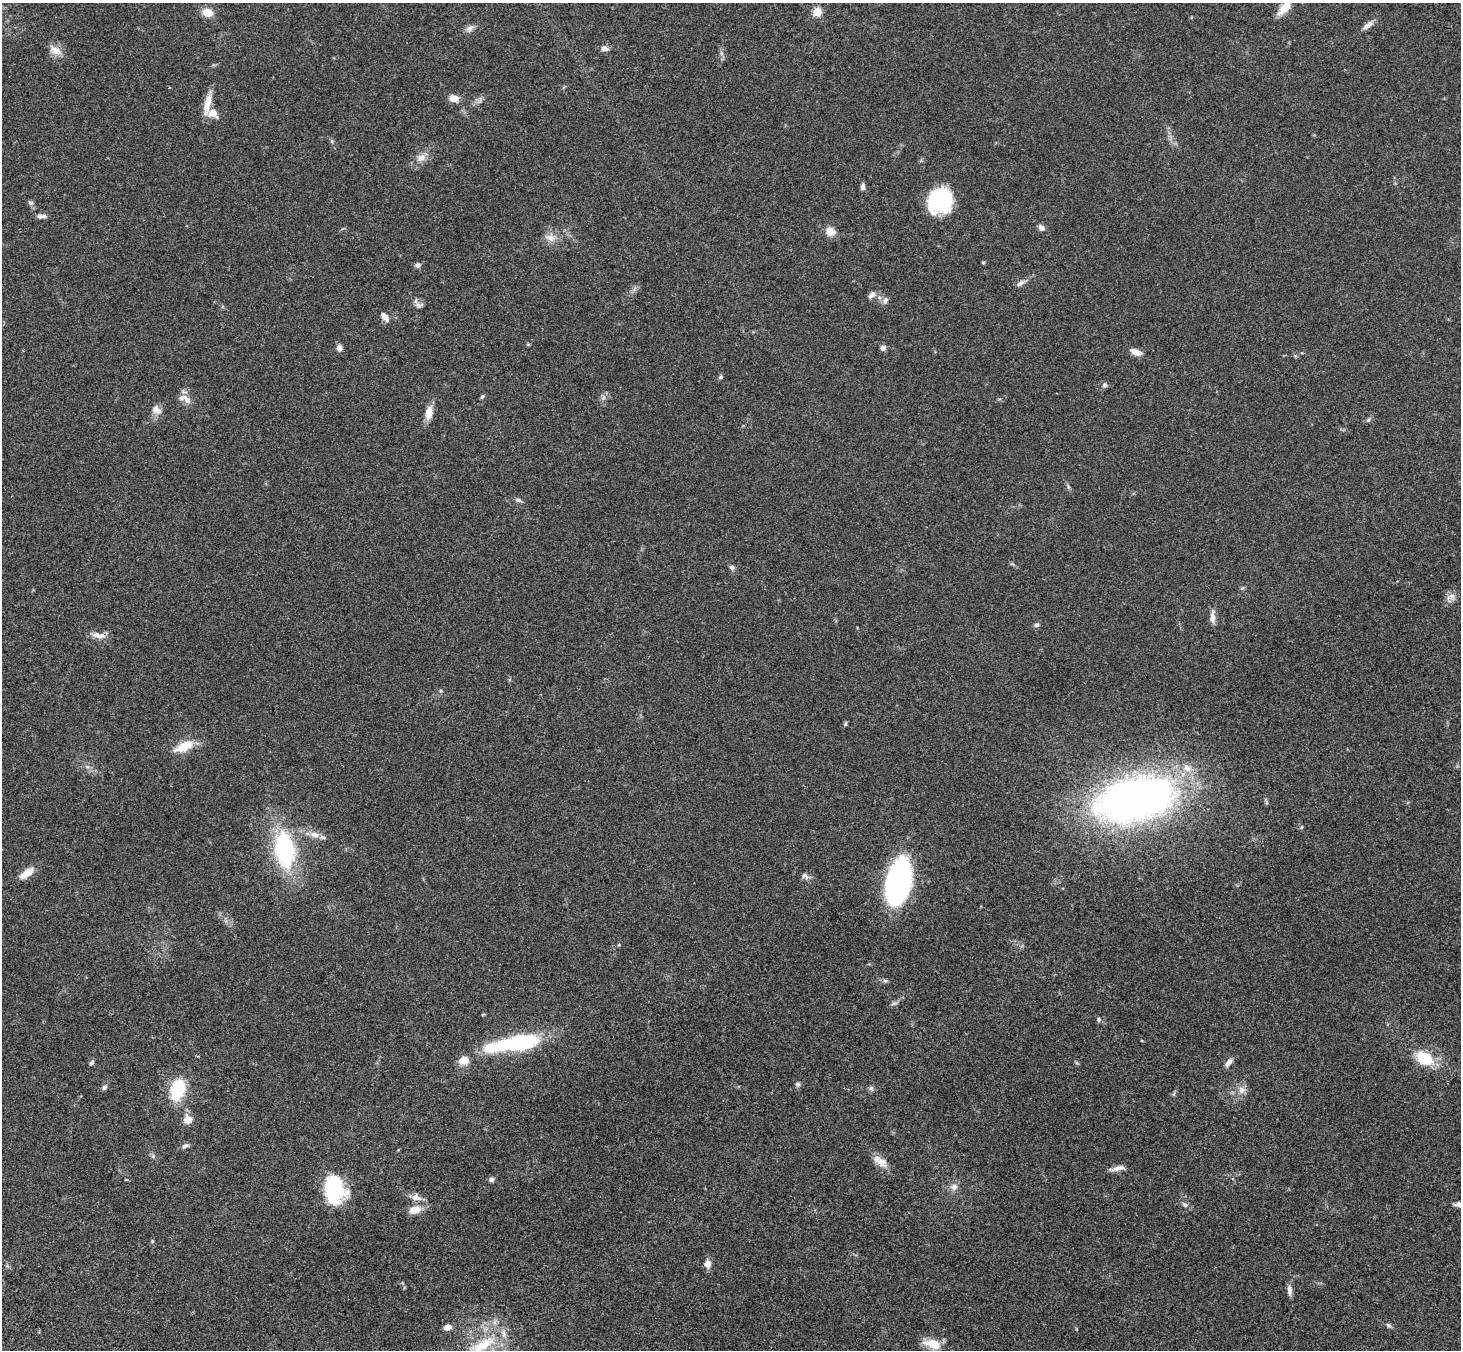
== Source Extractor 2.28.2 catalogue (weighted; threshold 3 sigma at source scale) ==
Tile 7 of 4 x 4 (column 3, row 2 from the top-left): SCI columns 3024-4482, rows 3066-4413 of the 6043 x 5998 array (HDU 1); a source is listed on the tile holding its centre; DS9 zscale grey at full resolution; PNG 1463 x 1352 px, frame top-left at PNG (2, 3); no overlay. Shown black and unused: <1% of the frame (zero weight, under 3 of 4 exposures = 6% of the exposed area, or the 3 px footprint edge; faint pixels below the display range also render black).
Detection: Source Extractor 2.28.2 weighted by HDU 2 'WHT'; one run over the whole footprint, this tile lists its part. Background 0.0413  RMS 0.005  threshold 0.0225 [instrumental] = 3 sigma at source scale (4.5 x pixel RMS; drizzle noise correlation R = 1.50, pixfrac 1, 0.05/0.05 arcsec/px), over >= 5 px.
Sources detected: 88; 1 inside a brighter object's white glare — not listed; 2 inside a brighter listed object's ellipse — not listed separately; the other 85 listed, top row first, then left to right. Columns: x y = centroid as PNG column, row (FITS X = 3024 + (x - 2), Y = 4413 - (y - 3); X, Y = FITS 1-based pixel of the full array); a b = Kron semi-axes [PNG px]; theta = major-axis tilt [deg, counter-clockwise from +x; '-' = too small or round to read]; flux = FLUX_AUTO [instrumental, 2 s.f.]
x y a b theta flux
1285 8 21 10 45 6.8
817 12 5 5 - 22
208 13 11 8 -15 6.1
1368 25 16 6 39 2.6
469 28 11 8 43 2.1
604 49 10 6 -8 1.9
55 51 18 10 -22 4.4
453 98 11 9 -8 3.9
207 103 29 8 78 6.5
213 113 12 9 -32 5.1
421 158 12 9 26 3.9
863 187 7 5 85 1.7
941 199 23 21 -80 36
30 203 7 5 -2 1
42 216 13 5 -1 1.8
1041 228 7 6 - 2.3
831 231 10 8 -20 5.5
550 237 16 9 -15 3.9
983 262 4 3 - 0.7
418 265 7 6 - 1.4
1020 283 12 6 36 1.8
872 295 12 7 38 2
885 300 9 6 71 1.8
419 305 13 5 3 1.6
385 316 11 7 -52 3
528 344 5 3 - 0.49
339 348 8 6 -90 2.3
883 348 7 6 - 1.6
1136 352 13 6 -20 4
721 377 7 5 43 0.87
1104 385 7 6 - 1.3
482 397 6 4 61 0.73
185 399 19 9 -28 3.9
156 410 14 10 -39 3.4
429 413 18 9 84 4.7
1368 420 6 5 - 0.88
518 500 9 5 -14 1.2
732 567 7 7 - 1.2
1242 588 7 4 36 0.65
1452 596 12 9 72 2.7
1213 617 17 6 -88 3
1036 625 7 5 2 1.2
99 635 20 7 -9 3.9
441 691 5 4 - 0.58
845 724 6 4 74 0.69
184 746 25 11 26 9.6
1187 768 13 9 -38 4.7
1135 799 64 31 12 330
314 835 15 8 -14 4
284 850 34 19 -81 52
26 873 20 8 33 5.7
804 875 9 6 47 1.4
898 883 36 19 77 120
893 1003 8 4 18 0.96
1098 1019 6 5 - 0.91
520 1043 45 20 12 38
1424 1058 14 10 -35 21
464 1060 13 11 8 4.6
1229 1062 11 6 51 2.3
92 1063 7 5 39 0.92
798 1084 7 6 - 1.1
104 1087 7 6 - 1.2
871 1088 7 5 -44 1.1
178 1089 15 10 73 31
1242 1090 10 10 - 3.1
1174 1094 6 4 70 0.69
187 1119 13 11 -76 4
185 1146 9 5 12 1.4
153 1156 5 5 - 0.85
881 1162 19 11 -30 4.9
1117 1168 20 6 18 2.8
491 1180 7 6 - 1.4
954 1187 10 9 - 2.7
335 1188 29 20 -80 35
416 1197 16 9 -17 3.6
1185 1205 8 5 -21 1.3
415 1210 16 9 14 5.4
152 1241 4 4 - 0.49
708 1264 8 6 -84 3.4
1289 1290 17 6 -85 2.2
495 1322 7 4 71 1.3
1389 1325 7 5 -28 1.1
447 1327 7 5 18 3.1
933 1344 15 8 -15 11
483 1345 40 15 32 20
Isophote crosses this tile's border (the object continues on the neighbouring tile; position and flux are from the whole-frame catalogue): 2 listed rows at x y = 1285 8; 483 1345